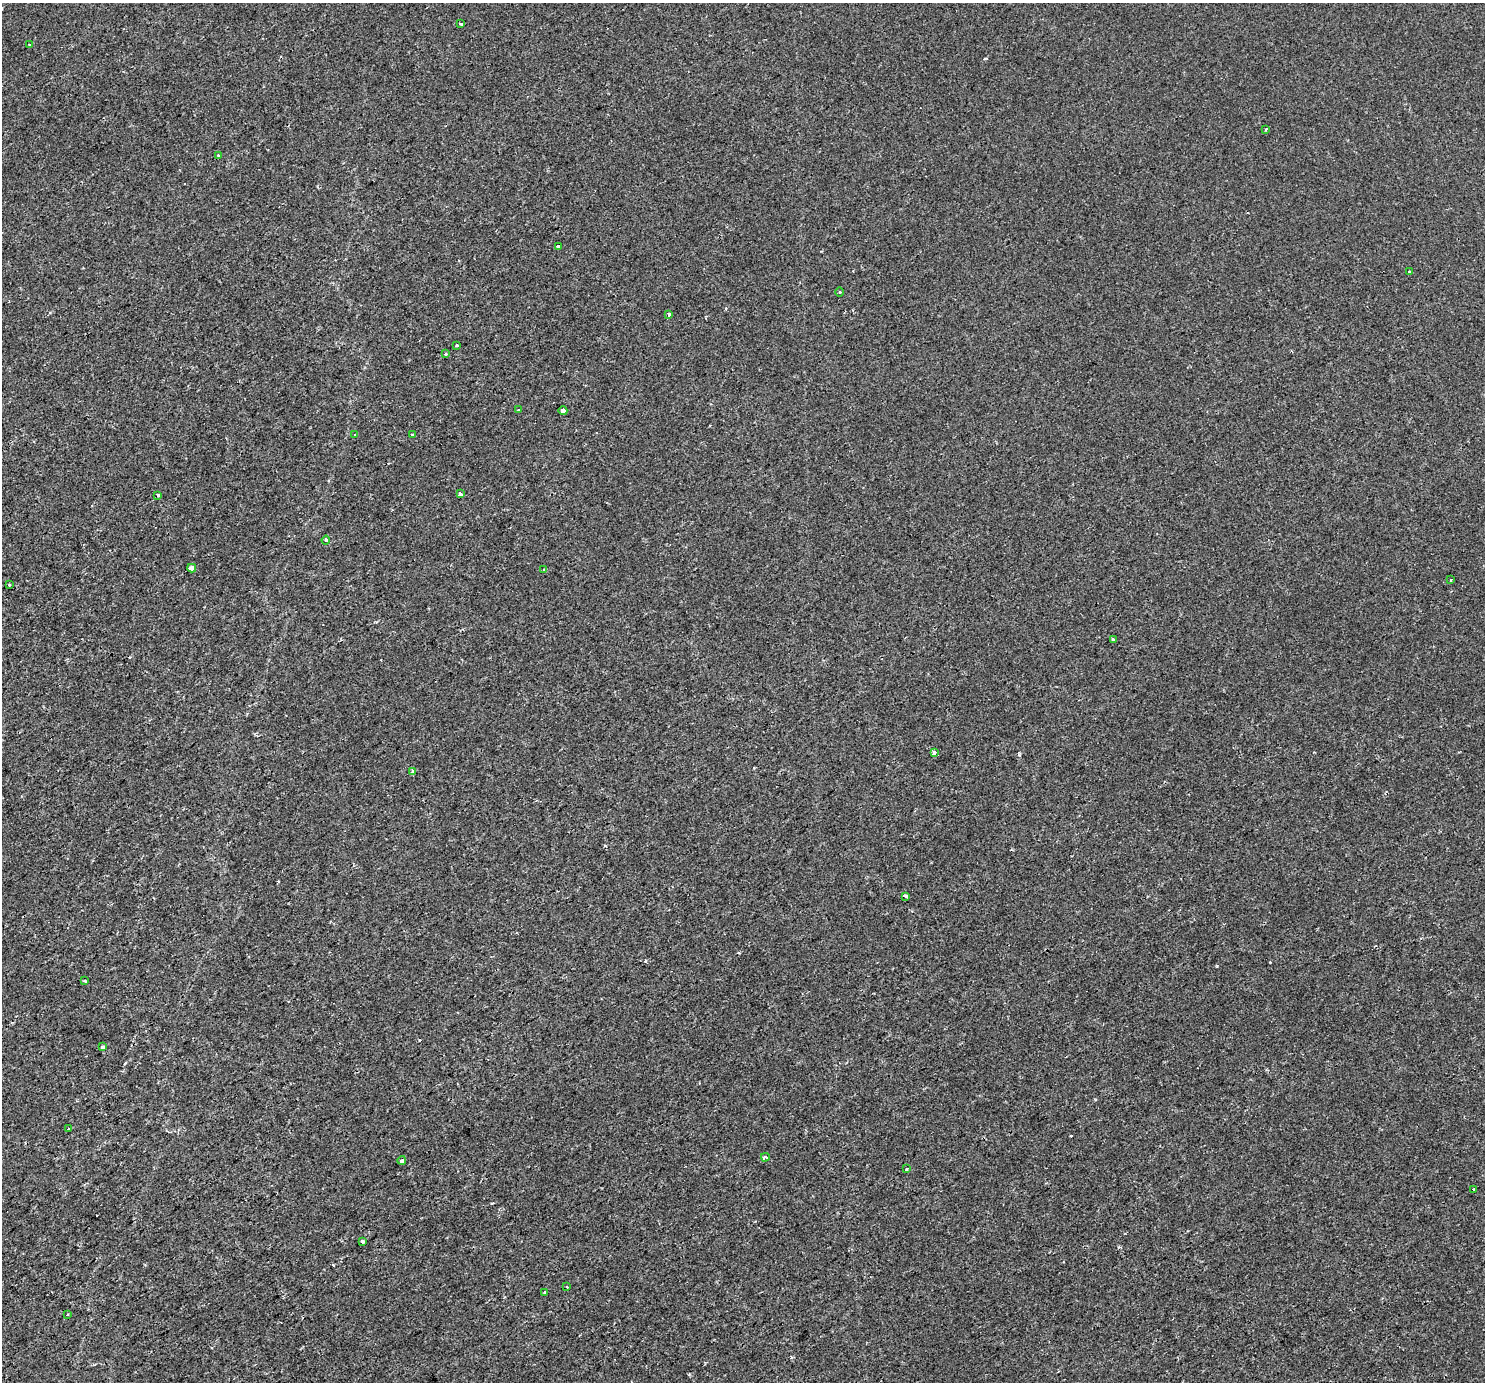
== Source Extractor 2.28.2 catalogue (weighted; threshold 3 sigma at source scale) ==
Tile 7 of 4 x 4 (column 3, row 2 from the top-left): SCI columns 3005-4487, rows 2994-4373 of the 6001 x 5924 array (HDU 1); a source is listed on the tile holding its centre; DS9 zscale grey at full resolution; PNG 1487 x 1384 px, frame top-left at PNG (2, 3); each listed source drawn as its Kron ellipse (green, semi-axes under 4 px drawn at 4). Shown black and unused: <1% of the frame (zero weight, under 2 of 3 exposures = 3% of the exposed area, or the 3 px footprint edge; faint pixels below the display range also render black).
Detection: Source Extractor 2.28.2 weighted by HDU 2 'WHT'; one run over the whole footprint, this tile lists its part. Background -2.36e-04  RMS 0.0019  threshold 0.00835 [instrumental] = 3 sigma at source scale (4.5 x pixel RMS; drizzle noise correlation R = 1.50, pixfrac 1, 0.0396/0.0396 arcsec/px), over >= 5 px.
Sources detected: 39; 3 cosmic-ray / hot-pixel residue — neither listed nor drawn; the other 36 listed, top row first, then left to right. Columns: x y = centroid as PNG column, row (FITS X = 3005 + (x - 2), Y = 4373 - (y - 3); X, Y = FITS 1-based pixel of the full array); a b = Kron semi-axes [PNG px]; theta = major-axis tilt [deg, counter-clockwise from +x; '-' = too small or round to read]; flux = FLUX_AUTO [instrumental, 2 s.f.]
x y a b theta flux
461 24 3 3 - 0.29
30 44 4 3 - 0.29
1266 129 4 2 - 0.21
218 156 4 4 - 0.28
558 246 4 3 - 1.9
1409 272 3 3 - 0.5
840 292 5 3 - 0.18
669 314 3 3 - 0.48
457 345 3 3 - 0.34
446 354 3 3 - 0.53
518 410 4 3 - 0.14
563 411 4 3 - 0.41
355 435 3 3 - 0.19
412 435 3 3 - 0.28
460 494 3 3 - 0.7
158 495 3 3 - 2.1
326 540 4 4 - 0.65
192 568 4 4 - 2.3
544 570 3 3 - 0.53
1451 580 3 3 - 0.46
9 585 4 2 - 0.14
1113 640 3 3 - 1
934 753 4 3 - 0.84
413 771 4 3 - 1.1
906 896 4 3 - 0.66
85 981 3 3 - 0.32
103 1047 4 3 - 1.2
68 1129 3 3 - 0.82
765 1157 4 3 - 0.69
402 1160 4 3 - 0.42
906 1169 3 3 - 0.41
1474 1190 3 3 - 0.58
363 1241 4 3 - 0.46
567 1287 3 3 - 0.28
544 1292 3 2 - 0.2
67 1314 3 2 - 0.29
Unlisted compact peaks at least as high as the median listed source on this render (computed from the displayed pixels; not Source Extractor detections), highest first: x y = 1217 966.